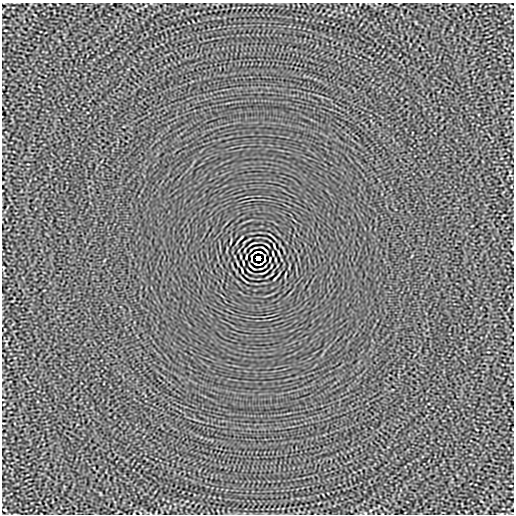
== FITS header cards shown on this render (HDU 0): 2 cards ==
NAXIS1  =                  512
NAXIS2  =                  512

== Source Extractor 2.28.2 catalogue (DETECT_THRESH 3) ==
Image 512 x 512 px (HDU 0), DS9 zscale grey, 1 PNG px = 1 image px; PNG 516 x 516 px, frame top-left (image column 1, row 512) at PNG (2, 3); no overlay
Background -1.27e-05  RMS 0.0015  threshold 0.00443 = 3 sigma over >= 5 px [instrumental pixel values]
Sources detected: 14; all 14 listed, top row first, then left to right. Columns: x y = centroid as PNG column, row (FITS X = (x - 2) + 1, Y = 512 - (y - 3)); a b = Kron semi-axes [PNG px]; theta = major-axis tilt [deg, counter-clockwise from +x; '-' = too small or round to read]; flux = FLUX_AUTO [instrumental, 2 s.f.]
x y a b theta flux
512 6 3 2 - 0.082
256 252 4 2 - 0.086
260 252 4 2 - 0.095
273 253 4 2 - 0.082
251 256 4 2 - 0.077
265 256 4 2 - 0.076
258 258 4 4 - 3.7
251 260 3 2 - 0.081
265 260 3 2 - 0.084
243 263 4 2 - 0.082
256 264 5 2 - 0.078
260 264 4 2 - 0.1
252 267 6 2 -44 0.11
5 510 3 2 - 0.08
At the frame edge (FLAGS 8, measured only in part): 1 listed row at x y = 512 6